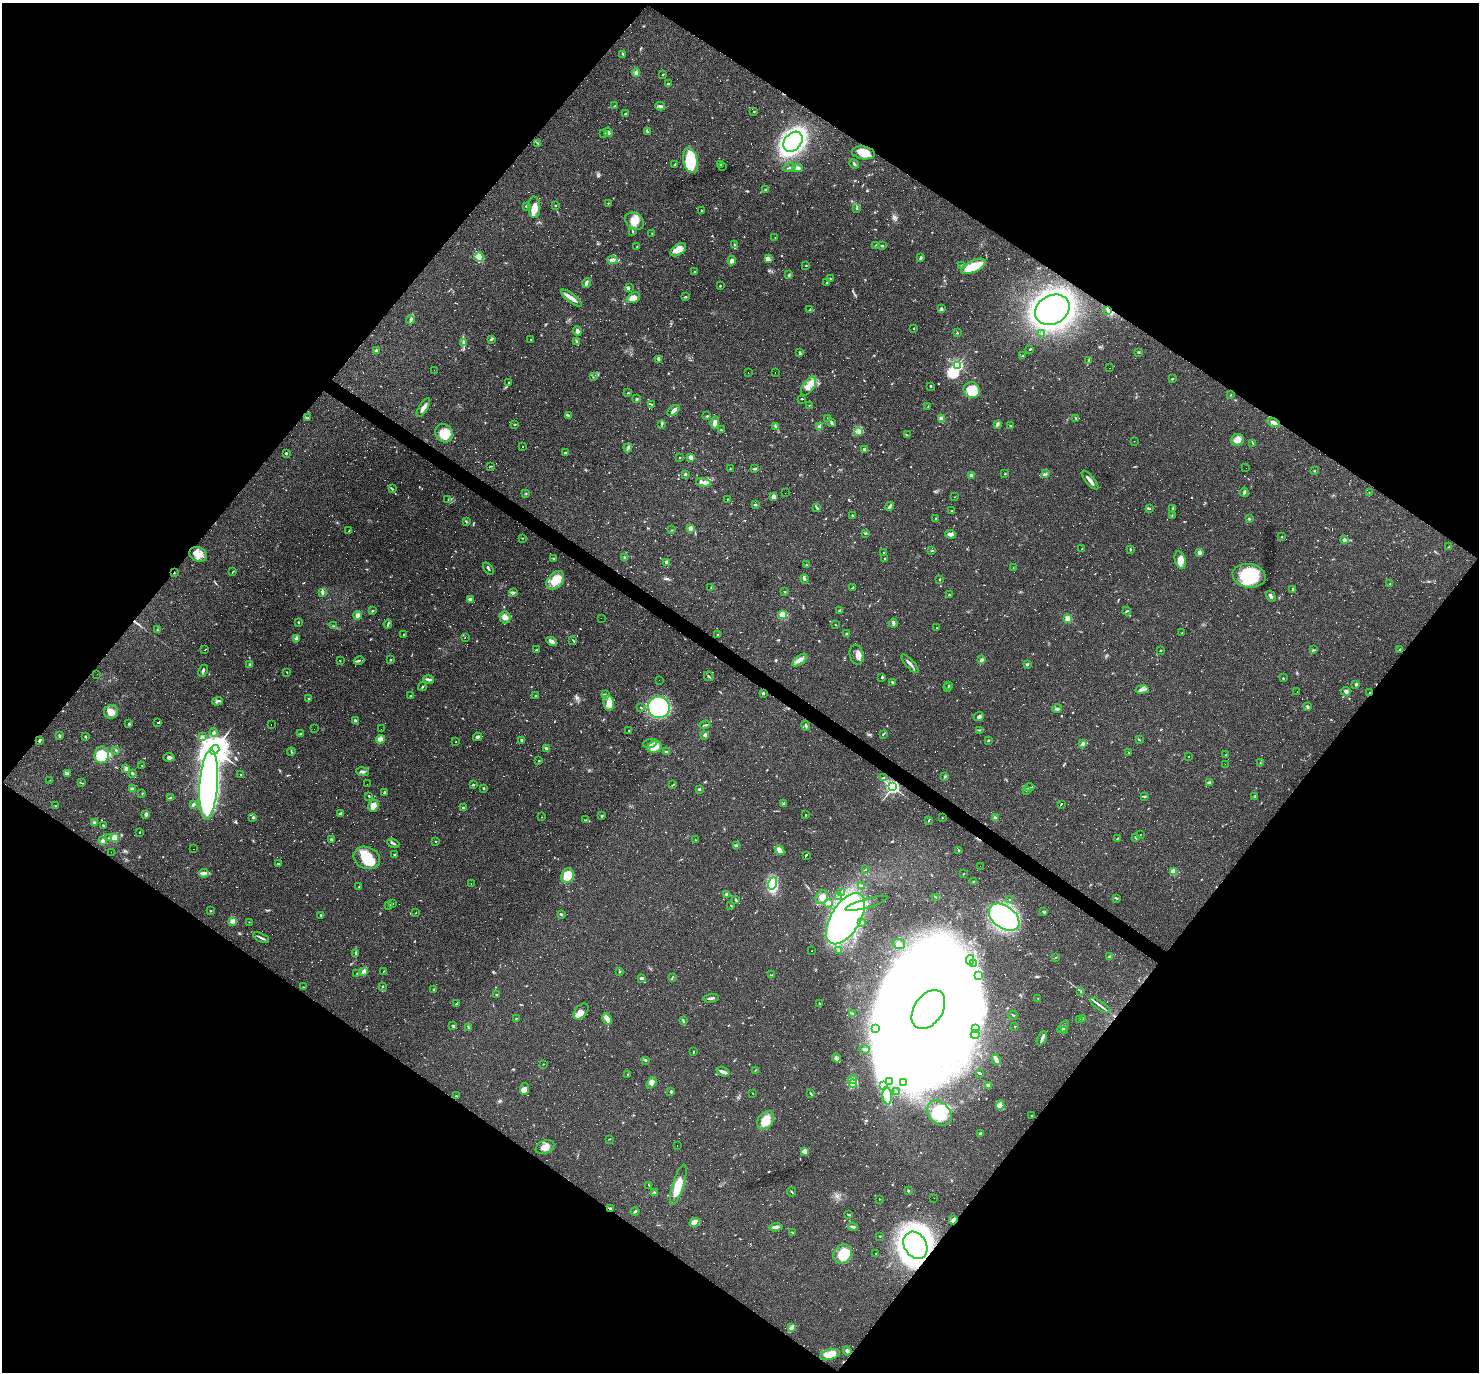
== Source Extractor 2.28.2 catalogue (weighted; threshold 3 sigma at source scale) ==
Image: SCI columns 1-5908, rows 148-5625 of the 5908 x 5913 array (HDU 1 of 3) = the unmasked area's bounding box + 8 px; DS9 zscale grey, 4 x 4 block average (1 PNG px = mean of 4 x 4 image px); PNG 1481 x 1374 px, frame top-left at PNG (2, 3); each listed source drawn as its Kron ellipse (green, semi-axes under 4 px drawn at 4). Shown black and unused: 50% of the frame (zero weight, under 3 of 4 exposures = <1% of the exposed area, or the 3 px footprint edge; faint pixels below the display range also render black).
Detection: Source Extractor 2.28.2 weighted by HDU 2 'WHT'. Background 0.0489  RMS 0.0047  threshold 0.0211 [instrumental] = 3 sigma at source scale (4.5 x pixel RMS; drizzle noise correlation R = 1.50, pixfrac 1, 0.05/0.05 arcsec/px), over >= 5 px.
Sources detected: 1810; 45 too faint to see at this stretch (4 x 4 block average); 137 inside a brighter object's white glare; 676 cosmic-ray / hot-pixel residue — neither listed nor drawn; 17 coinciding with a brighter row at this scale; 58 inside a brighter listed object's ellipse — not listed separately; of the other 877, all 500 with FLUX_AUTO >= 1.19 (the completeness limit of this list) listed and drawn (377 fainter detections not listed), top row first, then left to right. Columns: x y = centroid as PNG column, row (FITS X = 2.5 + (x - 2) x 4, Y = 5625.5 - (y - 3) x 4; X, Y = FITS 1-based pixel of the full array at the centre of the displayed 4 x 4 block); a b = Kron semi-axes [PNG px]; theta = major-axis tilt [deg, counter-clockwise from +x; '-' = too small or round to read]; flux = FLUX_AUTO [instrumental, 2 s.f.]
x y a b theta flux
623 54 3 2 - 2.9
636 72 4 3 - 5.4
663 74 3 2 - 1.6
668 84 3 2 - 6.3
614 106 3 2 - 3.3
660 106 5 3 - 5.7
754 112 2 2 - 5
625 114 2 2 - 2.3
608 132 5 3 - 12
648 132 3 2 - 1.8
604 133 2 2 - 1.4
793 142 11 8 49 720
538 144 4 2 - 2.6
863 153 11 6 -8 34
691 161 12 7 -76 94
675 164 2 2 - 1.5
721 164 4 2 - 6.9
854 164 5 2 - 5.1
723 166 2 2 - 13
789 168 6 2 15 4
797 168 5 3 - 11
766 189 3 2 - 2.5
608 203 2 2 - 1.6
556 205 2 2 - 1.9
527 206 4 3 - 3.2
534 207 11 6 -88 23
856 209 2 2 - 1.7
701 211 3 2 - 1.5
634 221 10 7 -32 31
633 231 3 2 - 2
652 233 2 2 - 1.6
775 238 2 2 - 1.3
734 245 4 2 - 2.5
875 245 2 2 - 1.3
882 245 3 2 - 2.7
636 247 2 2 - 21
678 250 9 5 35 27
479 257 5 4 - 10
768 258 4 3 - 5.3
921 258 3 2 - 5.4
612 260 5 3 - 8.5
732 261 5 3 - 10
962 265 3 2 - 3.7
806 266 3 2 - 1.5
973 266 13 5 25 74
694 272 2 2 - 1.2
789 275 3 2 - 2.8
830 278 3 2 - 1.8
586 283 5 3 - 6.3
827 283 3 2 - 2.2
720 286 2 2 - 2.5
629 287 3 2 - 2.5
685 297 3 2 - 2.2
571 298 12 4 -38 17
633 298 7 5 25 21
942 308 2 2 - 3.4
810 310 3 2 - 2.6
1052 310 18 14 28 1100
1108 310 3 2 - 4.1
410 320 4 3 - 5.1
914 328 2 2 - 1.6
577 331 4 3 - 9.2
957 333 2 2 - 1.8
1041 334 2 2 - 2.6
491 339 4 2 - 4.3
531 339 2 2 - 1.5
577 342 3 2 - 3.8
463 343 3 2 - 3
1030 349 3 2 - 1.8
376 350 4 2 - 2.9
800 352 3 2 - 2.4
1139 352 3 2 - 2.7
1023 356 2 2 - 1.3
659 359 4 3 - 7.1
1088 360 4 2 - 2.9
957 365 2 2 - 490
1109 368 2 2 - 1.9
434 370 2 2 - 5.4
748 372 2 2 - 3.6
775 372 2 2 - 31
593 377 2 2 - 1.2
1172 379 2 2 - 1.9
509 382 2 2 - 1.5
808 386 11 5 56 22
931 386 3 2 - 2.4
972 390 8 7 - 60
628 393 2 2 - 2.7
1231 395 2 2 - 1.2
637 399 2 2 - 4
801 399 2 2 - 1.3
651 404 2 2 - 1.8
809 405 2 2 - 1.3
928 406 2 2 - 1.2
423 408 11 3 57 16
674 410 7 3 39 11
568 415 3 2 - 4.5
707 416 3 2 - 2.1
307 418 4 2 - 2.5
1076 418 2 2 - 1.7
828 419 3 2 - 3
941 419 2 2 - 83
1273 422 7 3 -24 12
715 423 6 3 84 19
831 423 3 2 - 2.9
515 424 2 2 - 1.6
662 424 3 2 - 1.9
997 424 4 3 - 7.3
1011 426 3 2 - 1.8
776 427 3 2 - 2
819 427 4 3 - 9.1
721 430 2 2 - 1.5
859 432 4 3 - 6.7
444 433 9 8 - 50
907 435 2 2 - 2
1237 440 6 6 - 20
1134 441 2 2 - 1.2
1253 443 4 2 - 2.5
523 446 2 2 - 68
628 448 4 3 - 4.7
865 449 4 3 - 8.9
286 453 2 2 - 8.5
565 453 2 2 - 4.7
680 457 2 2 - 4.2
691 457 3 2 - 19
490 466 3 2 - 1.6
755 468 3 2 - 3.3
1246 468 2 2 - 1.8
730 469 2 2 - 1.8
1314 471 2 2 - 4.5
685 474 2 2 - 13
1005 474 2 2 - 1.9
1046 474 4 2 - 4.3
971 475 2 2 - 42
1090 480 12 2 -50 14
703 482 8 3 -12 12
392 489 2 2 - 1.9
1244 492 4 2 - 5.3
1369 492 2 2 - 1.5
785 493 2 2 - 8.3
526 494 2 2 - 1.2
773 497 3 3 - 19
955 497 2 2 - 2.1
448 499 3 2 - 1.9
727 499 2 2 - 1.7
755 505 3 2 - 3.8
889 506 5 2 - 6.4
816 508 3 2 - 2.5
1149 508 3 2 - 2.3
1173 508 2 2 - 1.5
952 511 2 2 - 2.6
852 516 3 2 - 2.8
1172 516 3 2 - 1.9
936 519 2 2 - 1.2
1249 519 2 2 - 2.6
466 521 3 2 - 1.9
690 528 3 3 - 6.9
671 530 2 2 - 1.2
349 531 2 2 - 1.6
865 533 3 2 - 2.1
951 534 5 2 - 17
1282 537 2 2 - 1.3
522 538 2 2 - 1.3
1344 540 2 2 - 34
1448 547 4 2 - 1.8
1082 548 2 2 - 1.2
1130 550 2 2 - 1.5
932 551 2 2 - 1.4
1199 552 4 3 - 9.9
884 553 2 2 - 2.2
198 554 9 7 -27 23
553 558 2 2 - 1.9
624 558 3 2 - 3.7
885 559 3 2 - 2.3
1180 560 9 5 -72 25
666 562 4 3 - 5
806 565 2 2 - 2.3
1013 568 2 2 - 1.4
488 569 7 2 -51 3.5
233 571 3 2 - 1.9
174 573 2 2 - 1.4
1249 576 16 12 -10 140
804 579 5 2 - 5.4
940 579 2 2 - 1.5
555 580 11 7 49 48
1390 584 2 2 - 2
711 587 2 2 - 1.4
853 587 3 2 - 1.8
1293 589 3 2 - 2.8
513 592 3 2 - 3.2
785 592 2 2 - 2.2
322 593 4 3 - 6
949 595 3 2 - 2.4
1271 596 6 3 -59 6.3
470 599 3 2 - 6.2
839 610 3 2 - 1.8
372 611 3 2 - 2.9
1127 611 4 2 - 2.4
782 615 4 4 - 18
358 616 4 3 - 12
505 617 6 5 - 12
601 618 2 2 - 15
1068 619 2 2 - 140
298 622 2 2 - 2.7
893 623 4 2 - 6
388 624 4 2 - 3.8
835 625 2 2 - 1.3
333 626 3 2 - 2.2
937 627 2 2 - 53
157 630 2 2 - 1.3
1182 633 2 2 - 1.6
403 634 2 2 - 1.2
847 634 2 2 - 3.6
717 635 2 2 - 1.3
465 637 2 2 - 5.1
296 638 4 3 - 6.3
573 640 3 2 - 1.9
552 641 6 3 -29 8.3
205 649 2 2 - 69
536 650 4 2 - 2.2
1160 650 2 2 - 11
1314 650 4 2 - 2.6
1400 650 3 2 - 5.1
856 655 10 6 -78 15
391 660 2 2 - 1.7
800 660 9 4 38 15
982 660 4 3 - 6.7
340 661 2 2 - 1.3
359 661 5 2 - 3.4
910 664 12 2 -48 11
1027 664 3 2 - 3.5
249 665 3 2 - 3.3
203 671 6 2 65 7.1
287 672 2 2 - 1.2
97 674 2 2 - 5.5
709 676 5 2 - 3.8
882 677 3 2 - 3.1
1283 678 3 2 - 1.8
429 679 5 2 - 9
659 680 2 2 - 1.5
892 683 3 2 - 2.3
1356 684 2 2 - 18
948 686 3 2 - 2.7
422 687 5 2 - 2.5
947 688 2 2 - 23
1142 690 6 3 8 11
1297 691 2 2 - 1.6
1346 691 5 3 - 6.8
763 693 3 2 - 3.7
1369 693 2 2 - 2.8
605 694 4 2 - 4.5
411 696 2 2 - 11
535 696 2 2 - 4.2
308 698 2 2 - 2.8
217 701 5 2 - 3.5
609 703 8 5 -77 19
659 707 11 10 - 500
1307 707 3 2 - 1.9
641 708 3 2 - 1.8
1057 709 5 3 - 5.4
111 712 7 6 - 24
979 716 5 3 - 7.6
355 720 3 2 - 4.7
158 722 2 2 - 130
129 724 2 2 - 2.8
271 724 2 2 - 2.2
705 725 5 2 - 4
806 726 5 2 - 4.6
314 729 2 2 - 1.3
381 729 2 2 - 2
979 730 2 2 - 1.7
629 731 2 2 - 190
214 732 5 2 - 3.8
301 734 2 2 - 1.8
883 734 2 2 - 1.4
705 735 2 2 - 31
60 736 4 2 - 3.9
85 736 2 2 - 2.6
202 736 3 2 - 2.1
478 737 4 3 - 5.6
380 739 5 3 - 15
40 740 2 2 - 6.7
522 740 2 2 - 5.5
988 740 3 2 - 2.8
1139 740 3 2 - 1.9
456 742 2 2 - 1.8
650 743 7 3 16 9.8
1083 743 3 3 - 5
655 747 7 5 22 35
546 749 4 3 - 6.3
116 750 3 2 - 2
215 750 5 4 - 3800
666 751 2 2 - 2.7
291 752 4 2 - 2.3
1129 752 2 2 - 1.6
102 755 8 7 - 60
1225 755 2 2 - 1.3
1189 756 2 2 - 1.3
169 757 5 3 - 6.3
539 761 2 2 - 1.4
1260 763 2 2 - 1.4
1225 764 2 2 - 7.4
142 766 2 2 - 1.3
126 768 2 2 - 10
363 772 6 2 -9 5.7
67 773 2 2 - 2.5
132 773 3 2 - 4.9
241 775 3 2 - 1.6
945 776 2 2 - 2.2
883 778 3 2 - 5.1
50 780 2 2 - 9.4
81 783 2 2 - 1.6
1209 783 4 3 - 4.7
209 784 35 9 86 1500
367 784 2 2 - 6
473 784 3 2 - 2.3
673 784 4 2 - 2.2
892 787 2 2 - 820
1030 787 5 2 - 1.9
484 788 3 2 - 2.8
132 789 3 3 - 3.6
699 789 2 2 - 15
1027 790 3 2 - 1.7
384 793 3 2 - 4.3
142 794 2 2 - 1.4
369 796 3 2 - 2.5
1145 796 3 2 - 2.4
1255 797 3 2 - 2.6
171 798 2 2 - 1.4
193 804 4 2 - 4.1
783 804 3 2 - 2.4
1061 804 3 2 - 98
55 806 2 2 - 2.3
373 806 6 5 - 23
463 807 3 2 - 2.7
146 814 3 2 - 6.8
340 814 3 2 - 7.5
805 815 2 2 - 2
602 816 3 2 - 2.6
253 817 2 2 - 17
541 817 2 2 - 1.7
942 818 2 2 - 1.3
995 818 3 3 - 7.1
585 820 2 2 - 1.4
929 820 3 2 - 1.6
95 823 3 2 - 8.9
104 826 2 2 - 1.8
140 832 2 2 - 4.1
1140 835 2 2 - 1.4
1136 837 2 2 - 5.2
109 838 2 2 - 1.7
114 838 4 4 - 15
1118 838 4 2 - 1.8
331 839 2 2 - 1.7
695 840 3 2 - 2
103 841 3 3 - 11
436 841 2 2 - 5.5
393 843 6 2 -22 5
736 846 4 4 - 5.8
193 849 2 2 - 2.4
779 850 5 3 - 13
959 851 2 2 - 7
111 852 2 2 - 9.8
395 855 3 2 - 2.8
806 855 3 2 - 170
367 858 14 10 -23 75
278 863 2 2 - 2.4
980 866 2 2 - 3.4
865 870 2 2 - 37
1173 871 2 2 - 93
204 873 5 4 - 7.6
963 874 2 2 - 1.2
568 876 8 6 71 58
973 882 3 2 - 3.2
471 883 2 2 - 6.4
773 883 6 3 72 250
861 885 3 2 - 2.3
359 887 2 2 - 1.6
842 892 3 2 - 2.9
727 894 2 2 - 34
822 897 7 6 - 16
838 897 3 2 - 5.6
936 897 3 2 - 2.6
1117 898 3 2 - 2.4
1009 899 2 2 - 1.6
736 900 3 3 - 2.7
392 903 3 2 - 2.7
828 903 2 2 - 1.9
867 903 22 4 16 19
389 905 2 2 - 2
731 906 3 2 - 2.1
211 911 2 2 - 1.6
1044 911 3 2 - 2.9
416 913 2 2 - 1.3
561 914 3 2 - 2.6
321 915 2 2 - 3.9
1004 917 17 11 -36 690
845 919 29 14 59 1400
233 921 4 3 - 8.3
249 922 2 2 - 1.4
861 922 2 2 - 2
261 938 9 2 -26 5.8
899 944 6 4 -21 9.9
812 950 2 2 - 1.4
838 950 2 2 - 1.5
356 954 4 2 - 3
1056 957 2 2 - 1.8
1110 957 3 3 - 4.3
970 960 5 2 - 5.7
973 964 2 2 - 1.8
364 971 4 3 - 11
384 971 3 2 - 1.2
620 971 3 2 - 2
357 974 2 2 - 1.3
772 975 2 2 - 1.5
979 975 3 2 - 3.8
642 978 4 2 - 4.7
672 978 3 2 - 2
382 986 2 2 - 2.2
303 987 2 2 - 1.2
434 989 3 2 - 2.6
1081 991 3 2 - 2.4
496 995 2 2 - 2.4
711 998 8 2 6 7.2
1038 998 2 2 - 1.2
456 1004 3 2 - 1.8
819 1004 4 2 - 2.4
1100 1006 12 2 -35 10
928 1010 21 14 56 1700
581 1011 9 5 48 22
852 1014 2 2 - 1.8
1013 1015 4 2 - 2.6
516 1018 2 2 - 2.2
607 1019 6 3 -53 17
1082 1019 3 2 - 3.4
1079 1020 2 2 - 1.4
683 1021 3 2 - 3
453 1026 2 2 - 4.1
1015 1027 2 2 - 1.5
1063 1027 7 2 51 5.6
469 1028 3 2 - 2.4
875 1028 2 2 - 1.9
976 1029 3 2 - 2.8
1064 1031 2 2 - 1.7
975 1034 4 2 - 3.7
1042 1038 7 2 63 7
865 1049 5 2 - 4.6
693 1052 3 2 - 1.7
836 1058 4 2 - 4.3
645 1060 2 2 - 1.7
996 1060 5 2 - 22
543 1064 2 2 - 2
755 1070 2 2 - 1.4
723 1072 7 2 -20 11
979 1073 3 2 - 2.4
628 1074 2 2 - 2.8
853 1080 4 2 - 6
890 1081 4 2 - 3.8
651 1083 6 4 54 12
903 1083 2 2 - 1.4
853 1084 4 4 - 9.3
884 1085 4 3 - 7.9
989 1085 4 3 - 5
524 1089 6 4 84 14
671 1092 2 2 - 4.4
896 1092 2 2 - 1.5
753 1093 2 2 - 1.3
811 1093 3 2 - 2.8
456 1096 2 2 - 1.7
887 1096 8 4 -85 21
1000 1105 4 3 - 7.7
939 1113 14 10 -47 66
1032 1116 2 2 - 2.5
765 1120 10 7 56 34
980 1133 3 2 - 2.9
610 1139 4 2 - 1.4
677 1146 2 2 - 1.8
545 1147 9 6 22 20
804 1151 4 4 - 13
649 1185 2 2 - 1.3
678 1185 21 5 73 56
908 1191 3 2 - 2.4
654 1192 3 2 - 2.6
791 1192 5 2 - 2.3
934 1198 2 2 - 1.3
879 1199 2 2 - 1.4
610 1208 4 2 - 3.9
635 1211 4 2 - 3.1
849 1215 3 2 - 2.2
953 1220 4 3 - 9.6
694 1222 5 3 - 22
776 1227 7 2 7 10
853 1227 5 2 - 5.3
792 1232 3 2 - 2.3
880 1236 2 2 - 2.4
915 1245 14 11 -59 1500
843 1254 10 8 49 79
876 1254 2 2 - 2
791 1328 3 2 - 3.9
847 1351 4 2 - 3.6
830 1354 10 5 13 38
Overlapping masked pixels (flux is a lower limit): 9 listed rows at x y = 863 153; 1052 310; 1273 422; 174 573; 1369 693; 892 787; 610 1208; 953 1220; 915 1245
Diffuse or blended objects may show on this block-average render without a row.